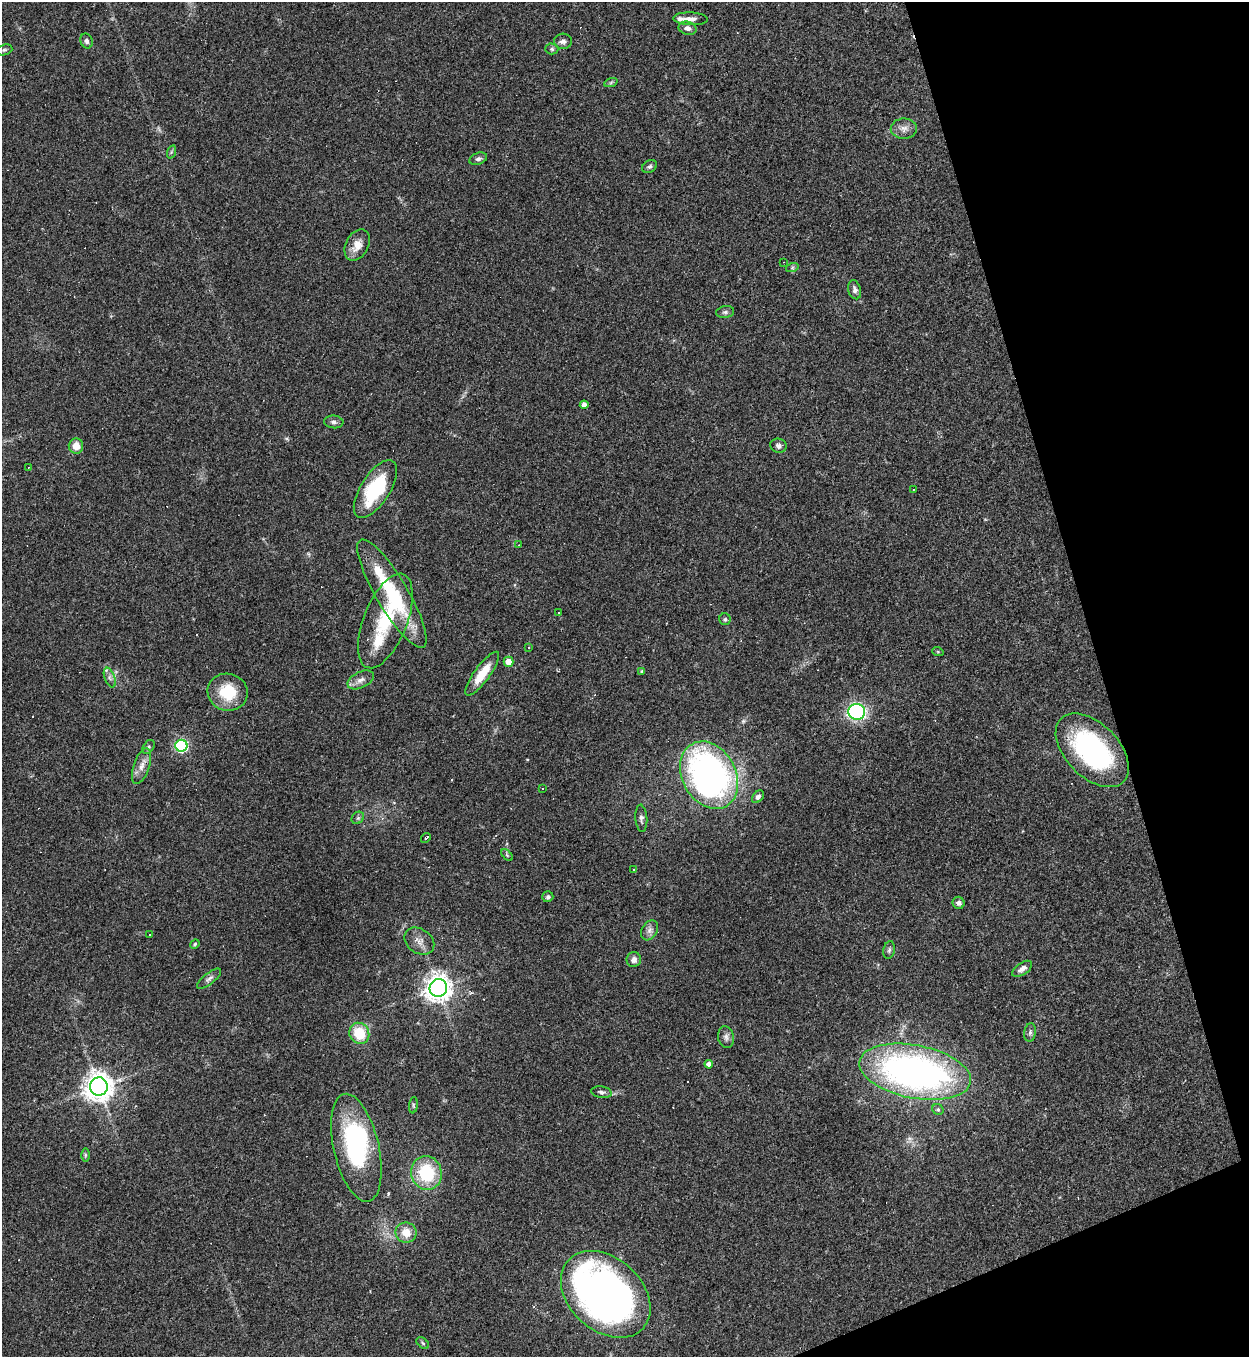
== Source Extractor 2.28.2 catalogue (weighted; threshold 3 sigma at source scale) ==
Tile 12 of 4 x 4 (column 4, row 3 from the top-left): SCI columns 3887-5133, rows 1356-2710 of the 5405 x 5420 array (HDU 1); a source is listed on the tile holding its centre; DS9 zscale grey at full resolution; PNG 1251 x 1359 px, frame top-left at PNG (2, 2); each listed source drawn as its Kron ellipse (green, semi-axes under 4 px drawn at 4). Shown black and unused: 15% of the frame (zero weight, under 2 of 3 exposures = <1% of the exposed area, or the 3 px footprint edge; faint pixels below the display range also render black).
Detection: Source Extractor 2.28.2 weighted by HDU 2 'WHT'; one run over the whole footprint, this tile lists its part. Background 0.0432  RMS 0.005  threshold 0.0227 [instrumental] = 3 sigma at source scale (4.5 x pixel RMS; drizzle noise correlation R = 1.50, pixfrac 1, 0.05/0.05 arcsec/px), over >= 5 px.
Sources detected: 96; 1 inside a brighter object's white glare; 17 cosmic-ray / hot-pixel residue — neither listed nor drawn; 3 inside a brighter listed object's ellipse — not listed separately; the other 75 listed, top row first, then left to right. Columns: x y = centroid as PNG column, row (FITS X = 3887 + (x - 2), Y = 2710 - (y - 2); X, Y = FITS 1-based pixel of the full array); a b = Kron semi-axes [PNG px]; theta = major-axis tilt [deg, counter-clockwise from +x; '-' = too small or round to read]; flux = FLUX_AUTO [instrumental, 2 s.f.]
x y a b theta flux
691 19 17 6 -2 2.8
688 28 9 6 -14 2.4
86 41 7 6 - 1.4
563 41 9 7 4 2
552 49 6 5 - 1
4 50 8 5 17 0.84
611 82 7 4 20 0.82
904 129 13 10 2 3.5
171 152 7 4 72 0.78
478 159 9 5 21 1.5
649 167 8 6 31 1.2
357 245 17 11 63 5.8
784 262 3 2 - 0.27
792 268 6 4 19 0.82
855 290 10 6 -75 1.7
725 312 9 6 10 1.3
584 405 4 4 - 2.2
334 422 10 6 -5 1.5
76 446 7 7 - 5.5
778 446 8 7 - 1.5
29 467 3 2 - 0.33
375 489 33 14 58 34
913 489 2 2 - 0.32
519 545 3 3 - 0.32
392 594 62 16 -59 40
559 613 3 3 - 1.8
725 619 6 5 - 0.93
385 621 50 21 68 30
528 648 3 3 - 14
938 652 6 3 -19 0.55
508 662 5 5 - 5.8
642 671 4 4 - 0.65
482 674 26 7 54 11
110 677 10 5 -69 1.7
361 680 14 8 26 3.2
228 692 20 18 -15 18
857 712 8 8 - 81
181 746 6 6 - 80
148 747 8 5 54 1.1
1092 750 44 26 -45 82
142 766 19 8 71 4.2
709 775 35 26 -61 170
542 789 3 2 - 0.49
758 797 7 5 49 1.5
358 818 7 5 45 1
641 818 14 6 -86 1.7
426 838 5 2 - 0.82
507 855 7 4 -46 0.71
633 869 3 3 - 2.6
548 897 5 5 - 1.1
959 903 6 6 - 1.7
650 930 11 7 59 2.3
149 935 3 2 - 0.49
419 941 16 12 -35 4.3
195 944 5 4 - 0.63
889 950 9 5 80 1.3
634 960 7 7 - 2.4
1022 969 11 6 34 2.6
209 979 15 5 39 1.7
438 988 9 8 - 470
1030 1032 9 5 83 1.4
359 1033 11 9 -58 14
726 1037 11 8 -78 2
709 1064 4 4 - 2.6
915 1072 56 26 -11 200
99 1086 9 9 - 580
602 1092 10 5 -10 1.4
413 1105 8 4 83 0.7
938 1110 6 5 - 0.87
356 1148 55 22 -77 59
85 1155 6 4 -90 0.75
426 1173 17 15 -77 27
406 1233 10 10 - 7
606 1294 51 36 -42 300
423 1343 7 4 -37 0.82